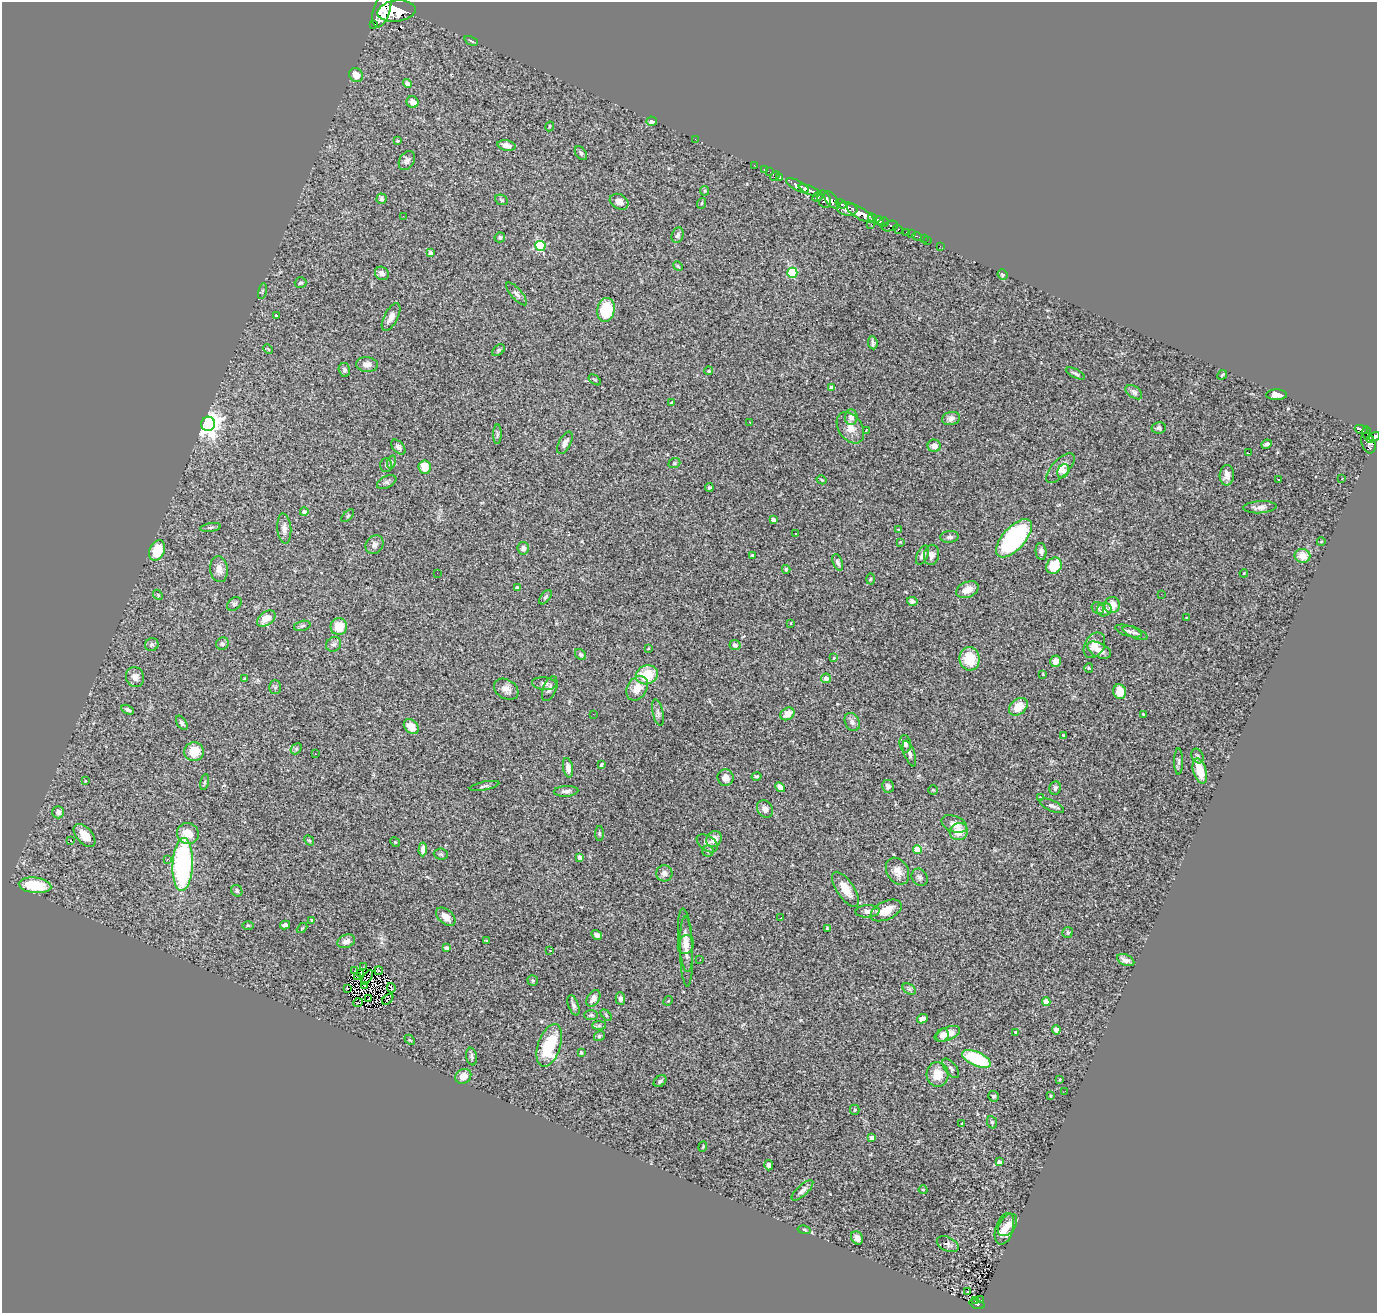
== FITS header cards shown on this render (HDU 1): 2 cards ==
NAXIS1  =                 1375
NAXIS2  =                 1311

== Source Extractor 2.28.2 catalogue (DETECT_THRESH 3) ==
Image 1375 x 1311 px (HDU 1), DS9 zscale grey, 1 PNG px = 1 image px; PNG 1379 x 1315 px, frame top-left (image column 1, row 1311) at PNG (2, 2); each listed source drawn as its Kron ellipse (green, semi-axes under 4 px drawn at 4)
Background 3.19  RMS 0.099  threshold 0.296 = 3 sigma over >= 5 px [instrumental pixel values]
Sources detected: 308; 3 with non-positive FLUX_AUTO (blend fragments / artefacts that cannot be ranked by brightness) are neither listed nor drawn; the other 305 listed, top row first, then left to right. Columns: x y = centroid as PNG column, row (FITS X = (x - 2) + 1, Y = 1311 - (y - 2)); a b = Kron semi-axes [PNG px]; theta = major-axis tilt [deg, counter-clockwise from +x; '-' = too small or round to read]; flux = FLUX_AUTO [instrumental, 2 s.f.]
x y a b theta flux
382 9 18 8 73 19000
396 11 19 10 6 20000
374 25 4 2 - 33
471 41 7 2 -26 8.9
356 75 7 6 - 62
407 83 4 4 - 38
413 102 6 5 - 48
652 121 5 4 - 21
550 126 5 4 - 8.2
695 139 2 2 - 23
397 141 4 3 - 9
506 145 9 5 -13 33
581 153 8 5 -52 15
407 161 10 7 58 25
754 165 2 2 - 35
764 170 3 2 - 80
770 172 4 2 - 64
775 176 6 2 45 98
780 177 4 3 - 170
798 185 12 5 -26 5000
810 190 12 4 -22 4800
705 191 5 4 - 7.4
818 197 5 4 - 970
382 199 5 5 - 13
824 199 9 6 -65 2200
501 200 6 5 - 9.6
832 200 10 5 -54 3400
619 202 10 7 -29 39
702 203 5 3 - 6.2
841 204 6 3 -35 1500
847 209 10 6 -8 3300
860 213 15 6 -30 11000
403 216 3 2 - 5.9
872 218 5 4 - 2400
879 221 5 3 - 2500
883 222 5 4 - 1800
871 224 2 2 - 43
890 226 8 5 13 890
898 229 5 3 - 690
907 232 4 3 - 190
912 234 3 2 - 67
678 235 8 6 72 19
917 236 5 3 - 96
500 237 5 5 - 12
924 239 2 2 - 20
927 241 2 2 - 28
540 246 5 5 - 490
940 246 2 2 - 30
430 253 4 3 - 29
678 266 5 4 - 8.2
382 273 7 6 - 43
792 273 5 5 - 440
1002 275 5 5 - 14
301 283 6 5 - 13
262 291 8 3 77 8.2
517 294 14 5 -49 24
606 310 12 8 81 280
276 316 4 3 - 13
391 317 15 7 62 45
873 343 7 4 -84 16
268 349 5 3 - 6.6
499 350 7 5 41 11
367 365 11 7 -4 42
344 370 7 5 -75 15
708 371 4 3 - 9.4
1075 373 10 4 -26 15
1222 375 5 2 - 6.5
595 380 7 3 -35 8.6
831 388 4 4 - 29
1134 392 9 5 -36 20
1276 395 10 5 -1 32
671 403 3 3 - 6.3
851 417 8 6 86 38
951 418 9 6 12 30
749 422 3 2 - 25
208 424 7 7 - 5700
850 428 17 12 -56 69
1159 428 7 5 9 15
1361 429 6 3 -18 650
866 430 3 2 - 5.4
1367 433 7 4 -88 850
497 434 9 4 89 14
1374 437 6 4 16 1500
1370 439 4 2 - 360
565 443 12 6 61 30
1368 443 11 6 -70 1700
1267 444 5 4 - 17
934 446 6 6 - 49
398 447 9 5 -48 20
1249 453 3 2 - 8.4
391 462 7 4 72 11
674 463 6 4 21 11
386 465 7 5 89 13
425 467 7 6 - 88
1060 468 19 8 47 70
1063 471 7 5 64 21
1227 475 10 7 86 47
1278 479 3 2 - 8.5
1342 479 3 2 - 7.2
822 480 5 3 - 6.4
387 482 10 5 26 18
709 488 4 4 - 10
1260 507 17 6 4 35
304 512 4 4 - 29
348 516 8 3 45 7.1
773 520 4 4 - 43
211 527 10 3 9 15
284 529 15 7 -85 38
898 530 4 3 - 5.8
796 534 3 2 - 10
950 537 9 6 5 19
1014 538 24 11 48 1000
900 542 2 2 - 4.4
1321 542 4 3 - 4.7
374 545 10 8 52 33
523 548 6 5 - 29
157 550 10 7 65 190
1041 551 8 5 -85 26
752 555 3 3 - 9.1
922 555 10 5 65 29
932 555 10 7 79 33
1302 556 8 7 - 82
838 562 9 4 -70 21
1054 566 9 7 57 180
219 569 13 9 -84 49
786 569 4 3 - 11
437 573 2 2 - 24
1244 573 4 3 - 5
870 579 5 3 - 6.7
517 588 4 4 - 18
967 590 12 7 23 57
1161 594 2 2 - 6.1
158 595 5 4 - 8.8
545 597 8 4 52 15
912 601 5 4 - 20
234 604 8 5 42 14
1112 605 8 7 - 69
1098 608 6 5 - 12
1104 610 7 6 - 44
266 618 10 6 36 85
1187 618 4 2 - 4.5
791 623 3 2 - 6
302 626 8 5 15 15
339 626 8 8 - 110
1128 631 14 5 -16 24
1135 633 13 5 -23 23
152 644 7 6 - 18
222 644 6 6 - 14
334 644 8 7 - 21
735 645 5 5 - 17
1094 645 14 9 60 67
648 648 3 2 - 5.8
1099 650 13 7 -26 53
581 655 6 5 - 12
834 658 3 2 - 7.4
970 659 12 10 -82 190
1055 661 6 5 - 35
1089 668 5 4 - 6.7
1043 674 4 4 - 5
647 675 11 9 19 210
135 677 10 9 - 42
826 678 5 4 - 41
245 679 3 3 - 7.6
544 684 12 6 -5 25
275 687 7 6 - 12
637 688 13 9 56 86
506 689 13 9 -31 47
550 689 13 6 68 26
1120 692 7 6 - 88
1018 707 10 7 41 100
128 710 7 4 -26 15
658 713 14 5 -78 22
593 714 2 2 - 4.8
787 714 7 5 33 69
1143 714 3 3 - 5
852 722 9 7 -63 29
182 723 8 4 -58 15
411 727 8 6 -45 73
1063 735 4 3 - 5
905 744 9 5 -82 22
296 749 6 4 46 11
194 752 10 9 - 120
909 753 13 5 -71 26
315 754 2 2 - 4.3
1198 756 8 5 -64 15
1179 761 13 4 90 19
601 765 4 3 - 13
568 768 10 5 -79 41
1200 771 13 6 -74 120
756 776 5 3 - 8.6
726 778 8 8 - 39
85 781 4 4 - 6
205 782 8 3 79 9.7
485 786 15 3 11 15
888 786 6 6 - 20
780 787 5 4 - 44
1055 788 7 5 79 17
933 790 5 4 - 8.1
566 791 12 5 4 24
1040 798 4 3 - 7.9
1052 806 13 5 -24 24
765 809 9 7 -53 30
58 812 6 6 - 28
954 824 13 8 -21 45
959 832 9 8 - 100
599 833 7 3 -89 8.9
188 834 11 10 - 120
85 835 14 7 -48 81
714 839 8 7 - 62
71 840 3 2 - 7.5
309 840 5 4 - 8.6
395 842 5 4 - 7
707 843 12 7 -35 29
423 849 7 4 86 33
917 850 4 4 - 130
708 851 5 5 - 12
441 854 7 5 -4 13
579 857 4 4 - 40
167 859 3 3 - 13
183 865 26 10 87 1100
897 871 14 10 -58 61
664 873 8 8 - 31
920 877 9 7 -58 24
35 885 16 8 -6 220
845 889 20 8 -56 110
237 891 6 5 - 14
886 910 17 9 25 96
867 911 12 6 3 29
446 917 11 7 -40 73
781 918 3 2 - 9.8
312 920 4 3 - 8.1
248 925 6 3 0 7.5
285 925 5 4 - 25
302 928 6 3 44 7.6
827 928 4 4 - 6.6
1068 932 5 5 - 13
597 935 6 4 -30 20
685 940 32 7 -85 73
346 941 9 6 21 38
486 941 3 3 - 7.4
686 944 10 8 68 34
446 948 4 4 - 26
550 951 2 2 - 4.5
686 951 35 6 -88 59
700 960 2 2 - 3.6
1126 960 9 5 -24 34
363 967 3 2 - 9.3
355 971 2 2 - 4.1
379 971 4 3 - 6
361 973 3 2 - 5
357 977 2 2 - 0.96
367 978 8 2 56 2.1
533 980 5 5 - 9.3
365 985 3 3 - 7.1
347 988 3 2 - 5.2
391 988 5 3 - 7.7
909 989 7 5 -33 16
369 998 3 2 - 4.5
593 998 9 6 57 38
620 998 6 5 - 17
388 999 7 2 46 4.3
668 1001 5 4 - 6.1
1046 1002 4 4 - 100
358 1003 5 2 - 7.8
573 1005 11 5 -70 21
591 1015 7 5 -1 11
606 1015 6 4 -47 9.7
922 1019 6 4 27 34
599 1025 7 4 0 13
1056 1030 5 4 - 27
1015 1032 3 2 - 5.5
947 1034 13 6 22 62
943 1035 7 6 - 37
599 1036 6 5 - 12
410 1040 6 3 -44 7.4
549 1045 22 11 71 370
581 1053 4 3 - 12
472 1057 9 5 -79 16
976 1059 15 7 -25 400
951 1068 11 5 -52 20
938 1074 12 11 - 110
463 1076 8 7 - 65
1060 1080 3 3 - 6.6
660 1081 7 5 38 16
1065 1091 3 2 - 12
993 1096 5 5 - 12
1050 1096 3 3 - 6.7
855 1110 5 5 - 12
992 1122 6 5 - 9.7
962 1123 3 3 - 11
872 1138 4 4 - 36
703 1147 5 3 - 6.2
999 1162 4 4 - 31
769 1165 5 4 - 23
802 1190 14 5 43 31
923 1190 4 4 - 6.3
1008 1225 12 8 56 54
1004 1229 16 9 72 82
804 1230 7 3 -10 7.1
857 1238 7 5 -60 38
948 1244 12 7 -25 24
968 1291 3 2 - 17
980 1300 3 2 - 30
976 1301 4 2 - 52
977 1304 8 4 -17 240
At the frame edge (FLAGS 8, measured only in part): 2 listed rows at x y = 382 9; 1374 437
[3 non-positive-flux detections neither listed nor drawn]